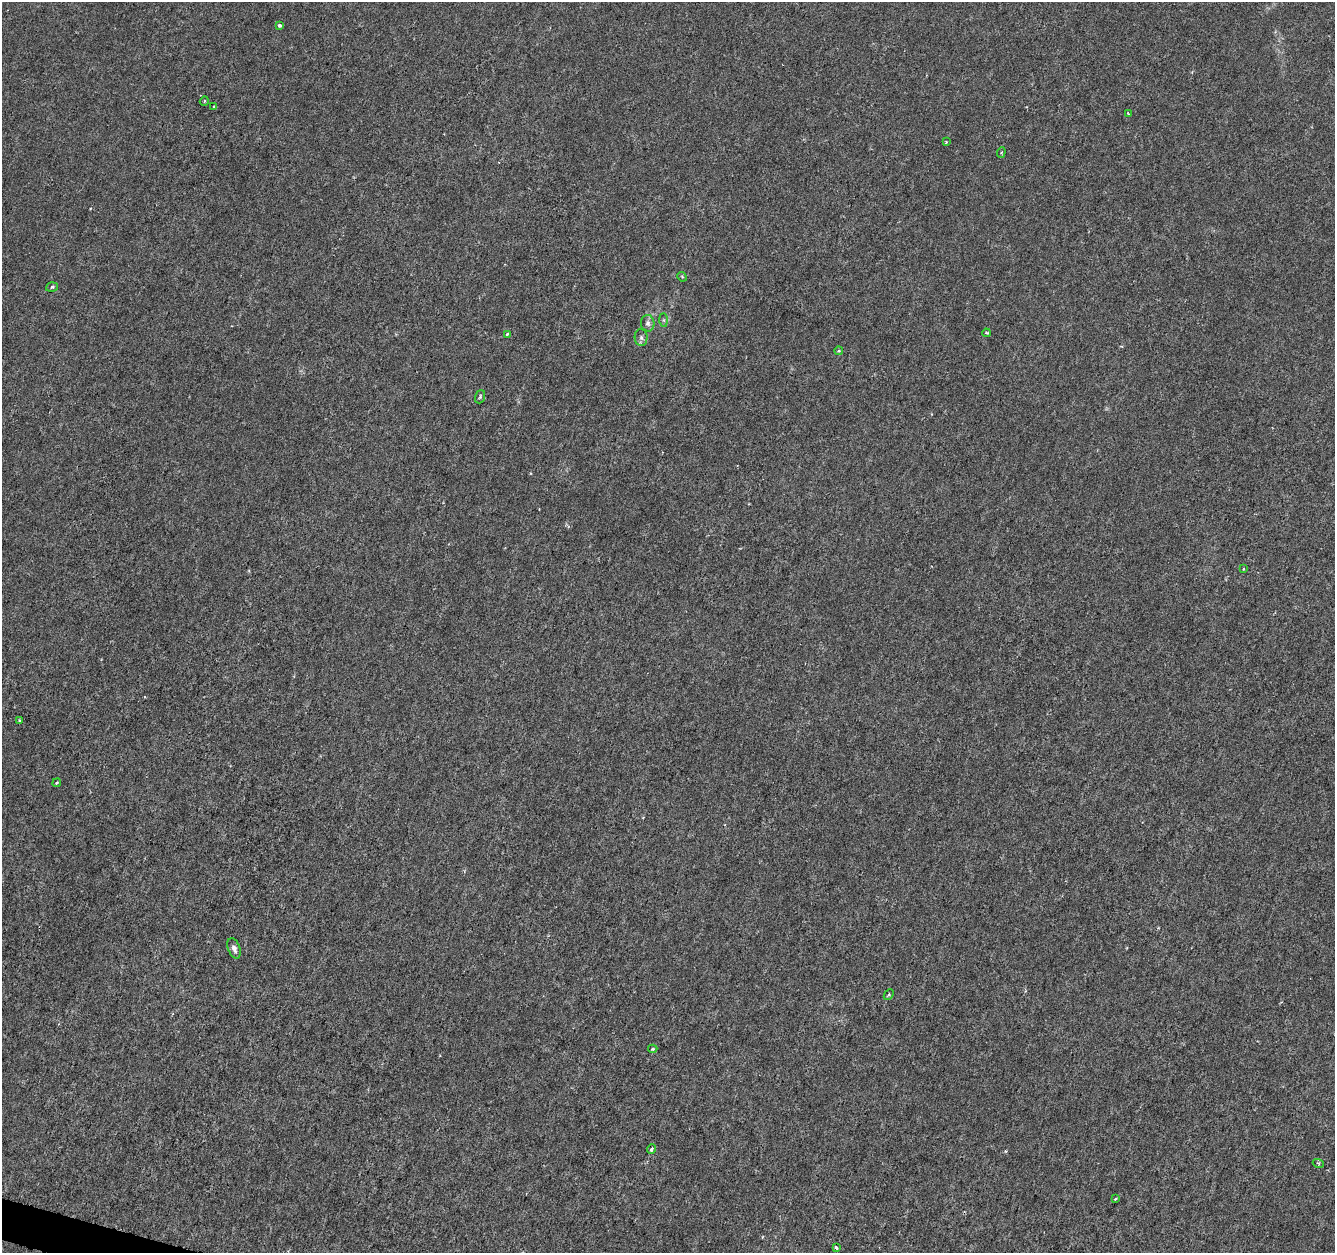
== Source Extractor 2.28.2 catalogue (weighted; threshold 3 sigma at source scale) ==
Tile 7 of 4 x 4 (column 3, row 2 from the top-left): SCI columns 2665-3997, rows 2718-3968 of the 5338 x 5500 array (HDU 1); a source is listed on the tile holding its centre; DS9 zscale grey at full resolution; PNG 1337 x 1255 px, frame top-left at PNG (2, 2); each listed source drawn as its Kron ellipse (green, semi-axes under 4 px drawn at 4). Shown black and unused: <1% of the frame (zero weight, under 3 of 6 exposures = <1% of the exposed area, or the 3 px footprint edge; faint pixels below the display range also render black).
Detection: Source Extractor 2.28.2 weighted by HDU 2 'WHT'; one run over the whole footprint, this tile lists its part. Background -2.84e-04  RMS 0.0012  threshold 0.0051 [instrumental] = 3 sigma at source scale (4.09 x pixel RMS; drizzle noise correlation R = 1.36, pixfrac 0.8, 0.0396/0.0396 arcsec/px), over >= 5 px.
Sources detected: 25; all 25 listed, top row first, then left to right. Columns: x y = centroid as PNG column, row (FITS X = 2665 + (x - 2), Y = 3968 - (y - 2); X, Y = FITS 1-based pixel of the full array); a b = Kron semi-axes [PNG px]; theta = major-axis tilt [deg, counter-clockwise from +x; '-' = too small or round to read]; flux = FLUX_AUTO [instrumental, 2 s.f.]
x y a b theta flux
280 25 4 3 - 0.36
204 101 5 4 - 0.15
214 107 3 3 - 0.17
1128 114 3 2 - 0.095
946 142 3 3 - 0.11
1001 152 5 4 - 0.15
682 277 5 4 - 0.14
52 287 6 4 19 0.21
664 320 7 4 -90 0.19
648 323 8 6 -87 0.38
986 333 4 3 - 0.16
507 334 3 3 - 0.14
641 338 8 6 -88 0.36
839 351 4 3 - 0.15
480 397 7 5 70 0.23
1243 569 4 2 - 0.1
20 720 3 3 - 0.12
57 783 4 3 - 0.18
234 948 10 6 -69 0.51
889 995 6 3 47 0.16
653 1049 4 3 - 0.18
652 1149 5 3 - 0.5
1318 1163 5 3 - 0.15
1115 1199 4 3 - 0.15
836 1248 4 3 - 0.35